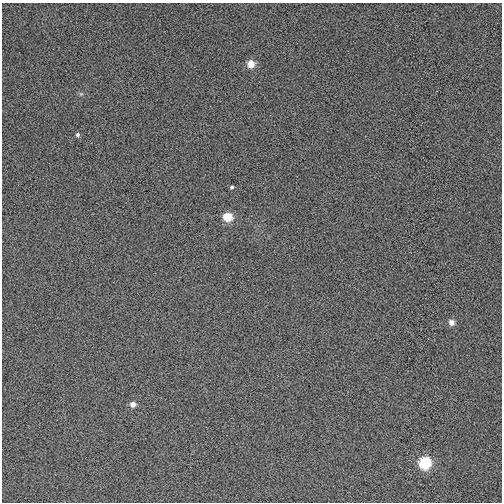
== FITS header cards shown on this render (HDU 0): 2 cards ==
NAXIS1  =                  500
NAXIS2  =                  500

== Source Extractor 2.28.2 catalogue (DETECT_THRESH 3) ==
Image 500 x 500 px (HDU 0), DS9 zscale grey, 1 PNG px = 1 image px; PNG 504 x 504 px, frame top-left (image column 1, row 500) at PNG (2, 3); no overlay
Background 0.00426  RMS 0.029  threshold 0.0884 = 3 sigma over >= 5 px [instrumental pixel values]
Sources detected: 7; all 7 listed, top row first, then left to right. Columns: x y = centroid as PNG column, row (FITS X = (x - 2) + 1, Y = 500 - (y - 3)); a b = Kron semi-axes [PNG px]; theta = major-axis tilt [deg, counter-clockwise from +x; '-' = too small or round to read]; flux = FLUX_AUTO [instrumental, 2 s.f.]
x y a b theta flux
251 64 5 5 - 35
77 135 4 4 - 4.2
232 187 4 4 - 3.3
227 217 6 5 - 62
451 322 5 5 - 16
133 404 5 5 - 15
425 463 6 6 - 160